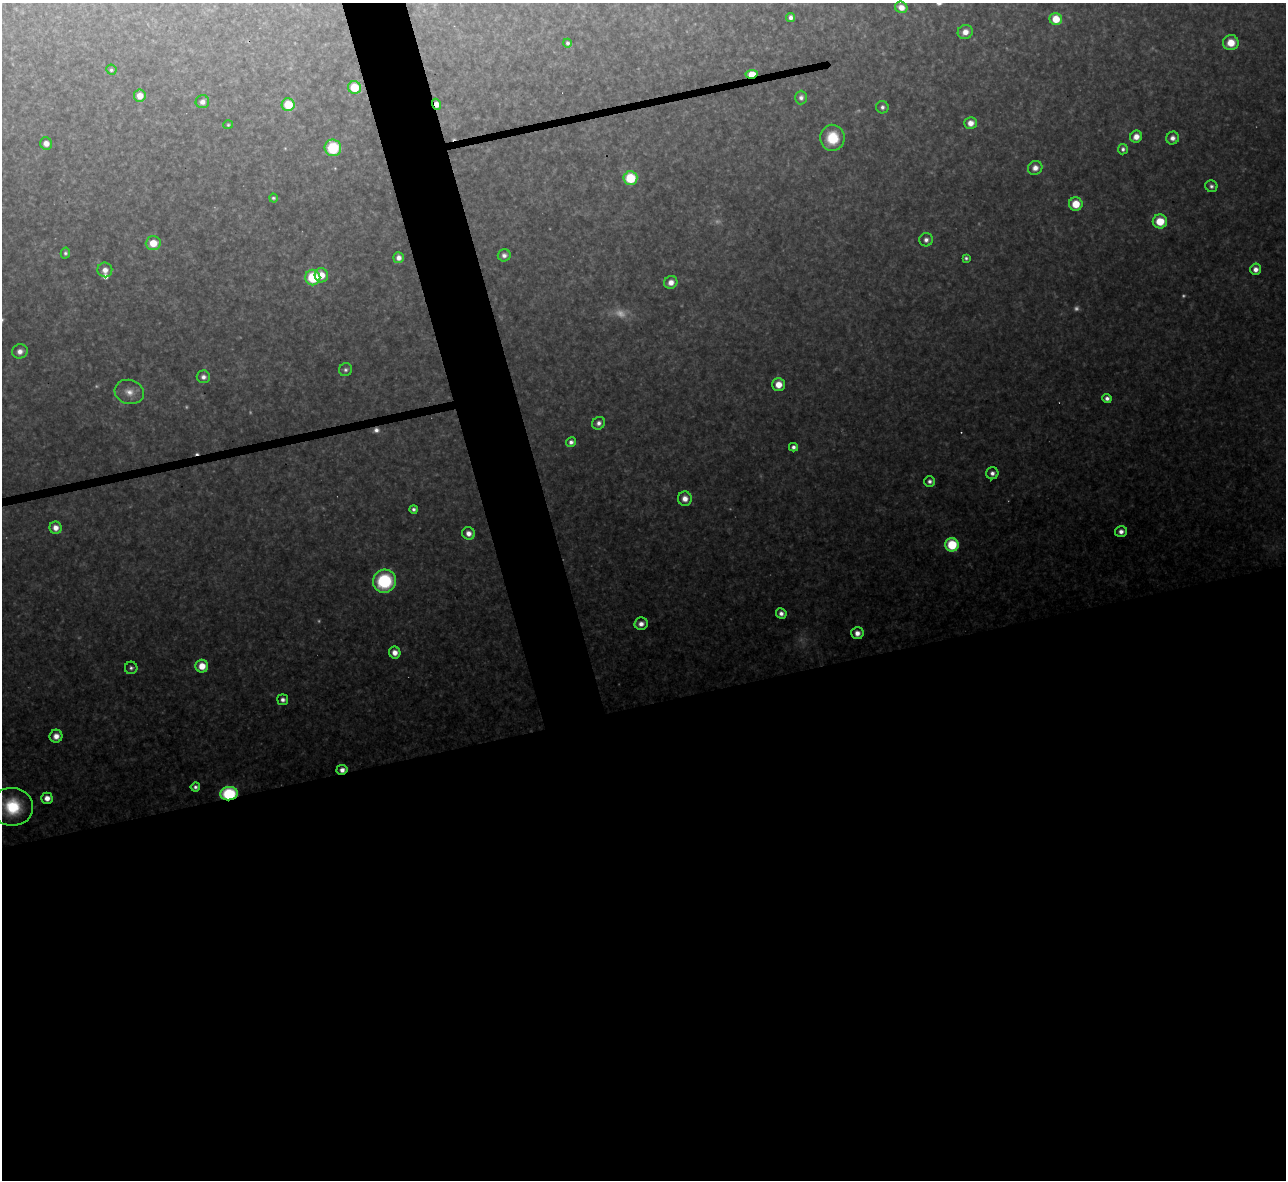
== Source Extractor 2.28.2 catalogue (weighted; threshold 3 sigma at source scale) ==
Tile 15 of 4 x 4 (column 3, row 4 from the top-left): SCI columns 2567-3850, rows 142-1319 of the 5133 x 5115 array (HDU 1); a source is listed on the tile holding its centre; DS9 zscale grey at full resolution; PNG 1288 x 1182 px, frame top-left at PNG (2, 3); each listed source drawn as its Kron ellipse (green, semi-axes under 4 px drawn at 4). Shown black and unused: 44% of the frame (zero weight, under 3 of 4 exposures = <1% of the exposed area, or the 3 px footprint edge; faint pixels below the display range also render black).
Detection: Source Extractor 2.28.2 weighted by HDU 2 'WHT'; one run over the whole footprint, this tile lists its part. Background 0.334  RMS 0.02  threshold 0.0884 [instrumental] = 3 sigma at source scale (4.5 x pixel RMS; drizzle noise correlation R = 1.50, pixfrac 1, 0.05/0.05 arcsec/px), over >= 5 px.
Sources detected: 85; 9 too faint to see at this stretch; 4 cosmic-ray / hot-pixel residue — neither listed nor drawn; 1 inside a brighter listed object's ellipse — not listed separately; the other 71 listed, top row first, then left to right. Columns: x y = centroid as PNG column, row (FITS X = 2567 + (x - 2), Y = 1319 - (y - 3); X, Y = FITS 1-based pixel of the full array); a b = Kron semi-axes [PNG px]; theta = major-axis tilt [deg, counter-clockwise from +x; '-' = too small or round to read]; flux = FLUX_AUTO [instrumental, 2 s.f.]
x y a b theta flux
901 7 6 5 - 20
791 17 4 4 - 8.7
1056 19 6 6 - 45
965 32 7 7 - 17
568 43 4 4 - 6.1
1231 43 8 7 - 36
111 70 5 5 - 4.1
752 74 6 4 8 55
354 88 7 6 - 59
140 96 6 6 - 23
801 98 7 6 - 8.6
202 102 7 6 - 11
437 104 5 4 - 17
288 105 6 6 - 65
882 107 6 6 - 6.9
970 123 6 5 - 19
228 125 5 4 - 3.3
1136 137 6 5 - 20
832 138 13 12 - 62
1173 138 6 6 - 12
46 144 6 6 - 14
333 148 8 8 - 100
1123 149 5 5 - 6.3
1035 168 7 7 - 15
630 178 7 7 - 98
1211 186 6 5 - 6.4
273 198 4 4 - 3.9
1076 204 7 6 - 45
1160 221 7 7 - 58
926 240 7 6 - 9.4
153 243 7 7 - 39
65 253 5 4 - 4.5
504 255 6 6 - 8.9
399 258 5 5 - 13
966 258 4 4 - 4.4
1255 269 6 5 - 16
105 270 7 7 - 15
321 275 7 6 - 29
313 278 8 7 - 100
671 282 7 6 - 18
20 351 8 7 - 13
346 370 7 6 - 6.1
203 377 6 6 - 9.2
778 384 6 6 - 29
129 392 15 12 -17 24
1107 398 4 4 - 10
599 423 6 6 - 9.6
571 442 5 4 - 9.8
793 447 4 4 - 7.5
992 473 6 6 - 9.7
930 481 5 5 - 7.8
685 499 7 7 - 19
414 509 4 4 - 6
56 528 6 6 - 17
1121 531 6 5 - 12
469 533 6 6 - 15
952 545 7 6 - 100
384 581 12 11 - 170
781 613 5 5 - 11
641 624 7 6 - 14
857 633 6 6 - 16
395 653 6 5 - 19
202 666 6 6 - 36
131 668 6 6 - 6.3
283 700 5 5 - 9.1
56 736 6 6 - 19
342 770 5 5 - 14
195 787 5 4 - 6.8
229 794 8 6 6 170
47 798 5 5 - 20
12 807 21 19 -9 120
Overlapping masked pixels (flux is a lower limit): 4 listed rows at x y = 752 74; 437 104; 342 770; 229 794
Isophote crosses this tile's border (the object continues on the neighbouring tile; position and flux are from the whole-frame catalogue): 1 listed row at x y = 12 807